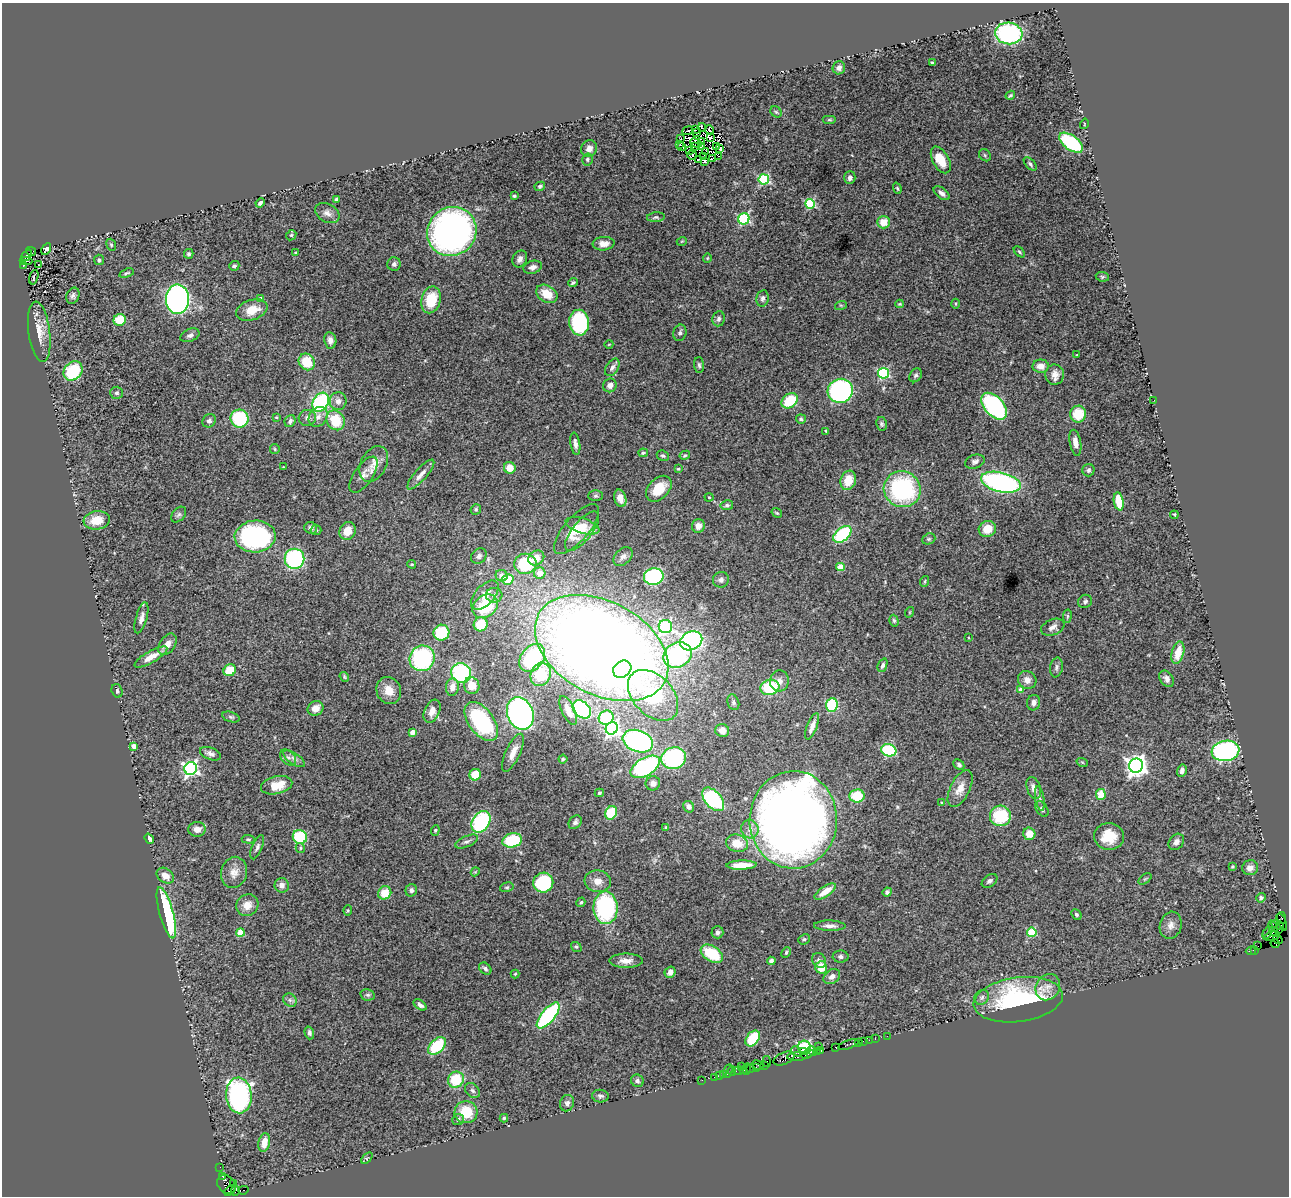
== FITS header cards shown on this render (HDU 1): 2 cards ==
NAXIS1  =                 1287
NAXIS2  =                 1194

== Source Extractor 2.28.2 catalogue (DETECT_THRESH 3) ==
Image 1287 x 1194 px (HDU 1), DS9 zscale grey, 1 PNG px = 1 image px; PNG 1291 x 1198 px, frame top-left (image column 1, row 1194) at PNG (2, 3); each listed source drawn as its Kron ellipse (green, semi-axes under 4 px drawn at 4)
Background 2.23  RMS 0.071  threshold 0.214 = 3 sigma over >= 5 px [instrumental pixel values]
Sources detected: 390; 4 with non-positive FLUX_AUTO (blend fragments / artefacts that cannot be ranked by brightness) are neither listed nor drawn; the other 386 listed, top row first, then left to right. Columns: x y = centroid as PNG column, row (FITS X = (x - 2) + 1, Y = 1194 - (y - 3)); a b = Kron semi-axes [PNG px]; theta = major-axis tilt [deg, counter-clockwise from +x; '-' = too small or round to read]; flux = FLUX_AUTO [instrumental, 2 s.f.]
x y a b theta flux
1009 33 14 11 -6 600
932 62 4 3 - 6.5
839 68 6 6 - 18
1010 95 5 3 - 6.5
776 112 6 5 - 6.7
829 120 7 3 0 6
1084 124 5 3 - 3.9
702 127 4 3 - 3.7
695 129 3 2 - 4.7
710 130 4 2 - 3.4
688 131 5 3 - 7.5
697 132 2 2 - 3.3
681 138 2 2 - 4.3
710 138 4 2 - 10
702 142 3 2 - 8.4
696 143 6 2 -24 0.35
1071 143 14 7 -36 380
680 144 3 2 - 7.6
695 146 2 2 - 2.6
702 146 3 2 - 4.1
716 146 3 2 - 7
682 147 4 3 - 5.8
589 149 9 8 - 28
720 149 3 2 - 9.1
690 151 3 3 - 2.1
705 152 2 2 - 1.8
692 155 5 4 - 7.7
985 155 6 5 - 7.5
719 156 2 2 - 6.9
704 157 4 2 - 4.7
713 158 4 2 - 3.8
587 159 6 5 - 9.4
698 160 3 2 - 3.1
941 160 14 8 -61 95
705 161 3 2 - 9.5
1030 164 8 4 -47 11
850 178 6 5 - 18
764 179 5 5 - 450
540 186 5 4 - 8.7
897 188 6 3 -70 5.9
942 193 9 5 -39 19
514 196 3 3 - 6.5
336 199 3 3 - 16
260 203 5 3 - 11
810 204 5 5 - 380
327 213 13 9 -30 28
656 217 9 5 6 9.5
744 219 6 5 - 540
883 222 6 6 - 71
452 231 25 24 - 1800
291 235 5 4 - 6
682 241 5 3 - 3.8
604 244 11 7 5 33
111 245 6 4 -68 6.9
46 249 6 4 60 14
31 251 5 4 - 510
1019 252 7 4 -45 7.5
296 253 4 2 - 4
189 254 5 4 - 9.4
27 255 7 3 50 930
707 258 5 4 - 4.6
520 259 9 7 62 21
99 260 5 5 - 13
26 261 6 3 -1 610
394 264 7 6 - 14
23 265 3 2 - 270
38 265 3 2 - 4.5
234 266 5 4 - 9.9
533 267 9 6 16 19
127 273 7 3 19 8.1
34 277 7 2 74 5
1102 277 6 5 - 7
573 283 5 4 - 7.9
547 294 11 8 -32 83
73 296 8 6 68 16
763 298 8 6 81 15
177 299 15 11 -88 1400
260 299 4 4 - 46
431 300 13 9 75 140
900 304 4 3 - 5.3
956 304 5 3 - 5.2
841 305 6 4 17 6
252 310 16 10 19 80
719 319 8 6 82 15
120 320 6 5 - 130
579 323 13 10 -83 430
39 332 30 10 -83 80
680 333 8 6 75 14
190 335 10 6 24 18
330 340 8 6 -79 24
609 344 4 3 - 3.6
1076 355 3 2 - 3.2
307 362 9 7 -50 140
699 365 8 5 -87 11
1041 366 8 6 2 33
612 367 9 6 58 18
73 371 11 8 49 280
884 373 5 5 - 550
916 375 7 5 55 11
1055 375 10 9 - 34
610 385 7 6 - 25
840 391 12 12 - 860
117 393 6 6 - 11
1154 400 2 2 - 2.6
338 401 9 8 - 27
790 401 9 6 38 170
321 402 10 7 59 550
994 406 16 9 -47 670
1078 414 8 8 - 130
276 417 4 4 - 4.3
318 417 10 8 51 29
239 418 9 9 - 290
307 418 8 8 - 20
801 419 5 5 - 7.3
336 420 10 8 -56 140
209 421 7 6 - 16
290 421 6 5 - 13
882 424 7 5 -79 9.2
826 431 3 2 - 4.6
1075 443 13 5 -80 32
575 444 11 5 -81 20
275 449 5 4 - 6.3
643 453 5 3 - 6.4
685 455 5 4 - 7.5
663 456 6 5 - 9.5
975 462 10 6 18 18
374 464 19 13 62 57
283 467 3 2 - 2.9
510 468 6 5 - 58
678 469 4 3 - 6
1088 470 6 6 - 12
364 475 21 9 56 41
421 475 19 6 48 34
848 480 10 7 71 87
1001 482 20 9 -14 1000
659 489 15 10 45 110
902 489 19 18 - 610
596 496 7 5 0 8.4
709 497 4 4 - 5
620 498 9 6 -76 35
1119 501 9 5 -80 120
727 505 6 5 - 11
476 509 6 5 - 8.3
777 513 5 3 - 5.5
179 515 9 6 49 13
1174 515 4 2 - 4.4
97 520 13 9 7 88
582 526 17 7 -17 77
698 526 7 6 - 29
311 528 6 5 - 18
576 529 31 12 49 110
987 529 9 8 - 78
316 530 5 5 - 7.2
347 531 9 7 62 59
582 531 24 9 51 71
842 534 10 6 40 360
255 536 20 16 3 880
929 539 7 5 20 9.3
479 556 8 7 - 16
623 557 11 7 46 20
536 558 8 7 - 66
294 559 10 10 - 550
412 564 4 4 - 5
525 564 11 10 - 270
840 567 4 4 - 120
540 573 6 5 - 57
502 576 6 5 - 32
654 577 10 8 13 610
508 579 5 5 - 120
721 580 8 7 - 17
925 581 5 3 - 5.7
485 595 18 9 48 66
494 595 8 7 - 23
1085 601 7 6 - 11
485 606 14 10 37 230
910 612 5 3 - 4.5
1067 616 7 3 82 6.3
141 618 16 5 74 24
894 621 6 4 -74 8.2
481 624 7 7 - 140
665 627 6 6 - 570
1053 627 12 7 22 26
441 633 8 8 - 230
968 638 3 2 - 3.5
691 641 11 9 24 1100
167 644 12 7 56 42
602 648 72 46 -29 10000
1178 653 11 6 76 84
678 655 15 12 26 620
151 657 19 5 30 64
422 658 13 12 - 530
532 658 15 11 51 460
882 665 7 4 68 14
1056 667 10 6 81 14
622 669 10 8 39 430
230 670 6 5 - 120
461 673 10 9 - 510
541 674 12 10 68 200
344 677 5 4 - 6
1167 679 9 6 -56 19
1027 680 9 8 - 32
779 681 10 9 - 33
472 686 8 7 - 58
452 687 9 6 85 37
770 687 9 7 16 260
1021 690 4 4 - 59
117 691 7 5 -72 11
389 691 14 12 -66 69
653 695 30 20 -46 490
733 702 8 5 -71 11
1034 703 8 6 76 21
832 705 7 5 84 370
316 708 8 7 - 46
582 709 10 7 -44 470
568 710 16 6 -65 51
432 711 12 7 68 38
520 713 17 13 -69 1500
231 717 9 5 -16 10
606 718 7 7 - 260
481 721 22 12 -54 470
812 726 14 5 69 39
612 728 6 6 - 1500
722 731 7 6 - 48
412 732 4 4 - 46
638 741 15 10 -20 1200
134 746 4 4 - 40
889 750 8 6 -16 410
1225 751 14 10 9 800
513 753 20 7 65 49
210 754 11 6 -21 19
288 758 9 6 -46 19
674 758 12 11 - 530
294 759 12 5 -34 20
563 759 4 4 - 6.7
1082 762 6 3 -19 5.1
959 765 6 4 -44 10
1136 766 7 7 - 3500
645 767 16 8 31 570
191 769 6 6 - 1400
1182 771 6 5 - 15
475 775 6 5 - 100
653 783 7 7 - 25
277 785 16 8 13 98
1034 788 11 6 -72 29
960 789 20 9 63 60
599 793 5 3 - 6.3
1101 795 5 5 - 80
857 796 7 6 - 150
713 799 14 8 -49 500
1040 799 12 4 -80 12
942 803 4 4 - 6.8
689 807 6 5 - 18
1042 809 9 5 -54 13
611 813 7 5 62 210
1000 816 10 10 - 240
793 820 49 43 89 5700
481 822 12 8 56 510
575 822 7 6 - 16
666 827 3 3 - 6.9
197 829 9 7 4 37
750 829 9 8 - 28
435 830 5 4 - 6.2
1029 834 6 6 - 57
1109 836 15 13 -6 100
300 837 7 7 - 260
149 839 5 4 - 17
248 839 7 4 -4 7.3
512 840 10 7 12 280
467 842 12 5 23 17
1176 842 9 7 51 23
737 843 11 8 -13 70
257 847 13 5 68 15
300 848 5 4 - 6.4
742 865 15 4 2 68
1232 866 4 3 - 5
1250 868 8 7 - 30
234 872 16 13 75 52
475 872 4 3 - 4
165 876 9 7 -34 38
1145 879 7 4 36 6.5
598 881 13 10 -8 46
989 881 8 5 35 15
543 883 10 10 - 390
282 885 7 7 - 25
507 887 7 4 17 7.3
411 890 6 5 - 14
825 891 12 5 34 67
887 892 5 4 - 9.2
385 893 7 6 - 79
1261 898 5 4 - 8.9
581 902 5 4 - 7.9
247 905 11 10 - 51
606 908 16 12 -89 780
348 910 5 4 - 5.9
166 913 26 7 -75 530
1076 914 6 4 -47 8.9
1282 918 6 3 -83 270
1282 922 9 3 -67 590
1171 925 14 11 75 35
1278 925 6 3 -23 150
830 926 16 5 -1 27
1273 929 8 4 -70 690
1278 929 3 2 - 140
240 932 4 4 - 160
717 932 6 6 - 15
1032 932 5 4 - 200
1267 933 6 3 58 530
1272 936 8 4 13 450
804 939 6 5 - 8.8
1278 940 5 2 - 68
1275 944 4 3 - 90
1258 946 3 2 - 120
576 947 5 4 - 7.5
1255 950 3 2 - 85
1251 951 5 3 - 120
786 952 5 3 - 6.8
712 954 12 7 -32 190
841 957 8 6 -2 14
819 960 8 6 -55 16
626 961 17 7 0 42
771 961 4 4 - 16
821 967 6 6 - 98
485 969 7 5 -44 13
670 972 6 5 - 20
515 974 4 4 - 5.5
832 977 9 6 34 24
1048 987 14 11 58 44
368 995 7 5 -13 10
982 997 8 6 46 13
290 1000 7 6 - 16
1018 1000 45 22 7 670
420 1005 7 4 -36 18
548 1015 16 6 50 610
309 1033 6 4 -74 12
887 1036 2 2 - 29
753 1038 9 6 53 180
875 1038 3 2 - 140
869 1040 2 2 - 64
863 1041 2 2 - 110
858 1043 3 2 - 160
848 1044 10 3 19 430
437 1046 10 6 44 240
818 1047 2 2 - 93
836 1047 3 3 - 160
805 1048 7 6 - 770
821 1050 3 2 - 99
796 1051 6 2 -47 230
812 1051 5 3 - 330
803 1052 3 2 - 170
817 1052 3 2 - 140
807 1054 6 3 22 400
797 1056 10 3 3 640
784 1059 11 6 23 1400
767 1062 5 3 - 270
758 1065 6 3 -27 240
764 1065 3 2 - 220
741 1066 2 2 - 91
756 1067 3 2 - 130
750 1068 2 2 - 180
747 1069 6 3 82 150
743 1070 3 2 - 150
728 1071 7 2 76 48
732 1071 4 2 - 47
738 1071 5 3 - 210
723 1074 3 3 - 160
719 1075 3 2 - 31
714 1077 2 2 - 60
456 1080 8 7 - 160
702 1080 2 2 - 16
637 1081 6 6 - 13
472 1090 8 6 -44 14
239 1095 18 13 -86 1000
600 1096 8 6 -5 13
567 1103 8 7 - 16
466 1112 11 11 - 140
504 1118 4 3 - 7.8
458 1120 6 5 - 16
264 1142 9 5 79 65
367 1158 7 3 45 5.1
220 1167 2 2 - 30
222 1176 4 3 - 180
233 1183 3 2 - 160
226 1184 10 8 -51 1200
235 1190 5 3 - 93
243 1190 5 3 - 600
230 1191 6 3 43 290
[4 non-positive-flux detections neither listed nor drawn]